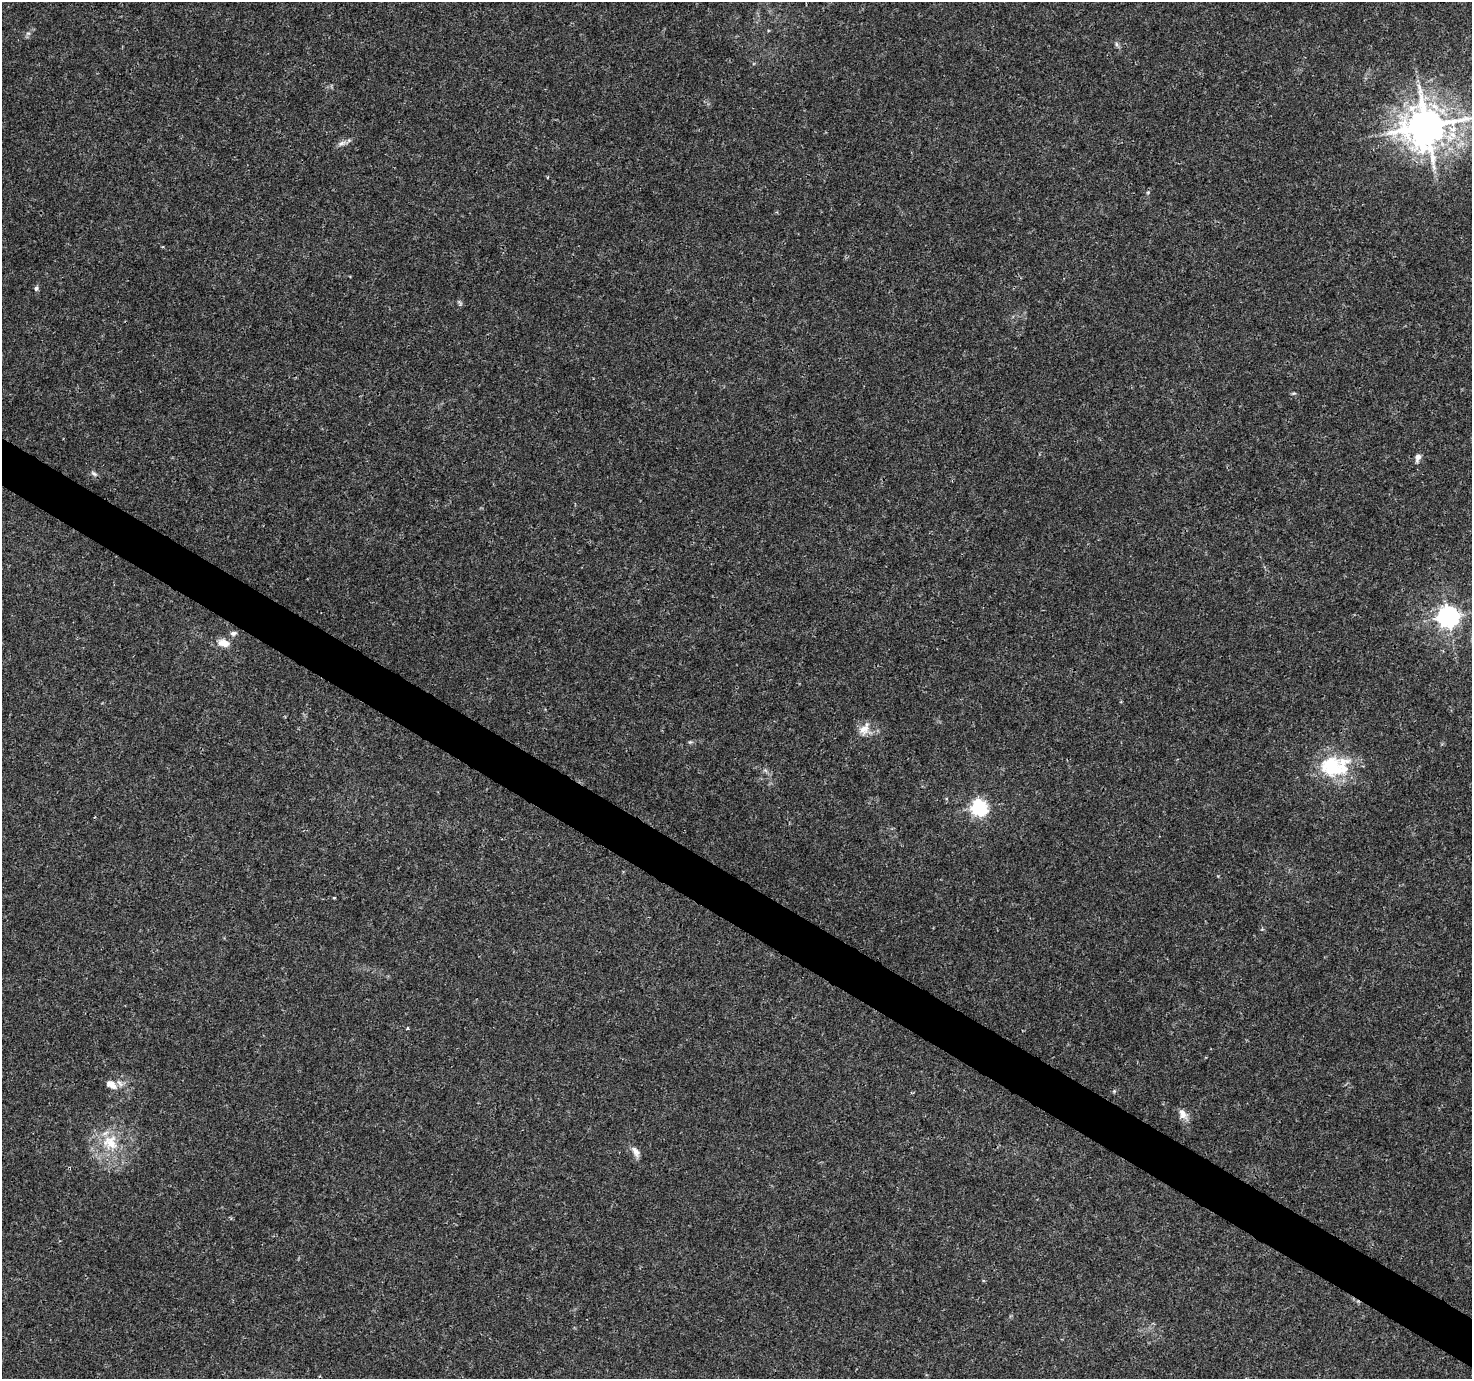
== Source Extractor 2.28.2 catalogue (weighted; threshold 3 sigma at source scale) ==
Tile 6 of 4 x 4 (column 2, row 2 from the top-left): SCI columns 1472-2941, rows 2946-4322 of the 5890 x 5957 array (HDU 1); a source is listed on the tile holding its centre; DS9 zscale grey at full resolution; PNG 1474 x 1381 px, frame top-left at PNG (2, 2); no overlay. Shown black and unused: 4% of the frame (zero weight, under 3 of 4 exposures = <1% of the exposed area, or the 3 px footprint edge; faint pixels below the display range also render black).
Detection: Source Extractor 2.28.2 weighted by HDU 2 'WHT'; one run over the whole footprint, this tile lists its part. Background 0.0162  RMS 0.0015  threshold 0.00687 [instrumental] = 3 sigma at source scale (4.5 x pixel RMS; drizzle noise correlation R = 1.50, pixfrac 1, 0.0396/0.0396 arcsec/px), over >= 5 px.
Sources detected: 27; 2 inside a brighter listed object's ellipse — not listed separately; the other 25 listed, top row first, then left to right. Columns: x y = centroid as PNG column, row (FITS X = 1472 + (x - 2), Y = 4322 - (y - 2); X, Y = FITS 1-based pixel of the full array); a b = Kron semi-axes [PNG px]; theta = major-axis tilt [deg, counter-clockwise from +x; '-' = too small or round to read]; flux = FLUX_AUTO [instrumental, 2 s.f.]
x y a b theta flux
28 33 6 6 - 0.35
1117 44 8 5 -58 0.35
1426 126 12 12 - 510
342 143 13 6 22 0.73
1148 192 5 4 - 0.2
36 288 5 4 - 0.46
460 303 9 4 -58 0.27
1294 393 6 3 18 0.19
1418 457 9 6 77 0.83
94 473 9 5 -31 0.43
1448 617 7 7 - 110
233 633 9 6 10 0.51
224 643 11 7 -16 1.9
864 729 17 13 43 1.7
690 742 6 5 - 0.24
1334 766 39 25 2 9.8
765 770 7 4 -19 0.3
979 807 7 6 - 44
334 898 3 3 - 0.15
407 1028 3 3 - 0.23
113 1085 14 9 -55 1.1
1114 1091 4 4 - 0.2
1183 1114 16 10 -56 1.2
110 1142 24 21 -41 5.7
636 1152 15 8 -58 0.97
Isophote crosses this tile's border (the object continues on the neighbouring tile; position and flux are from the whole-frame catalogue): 1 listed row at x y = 1426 126